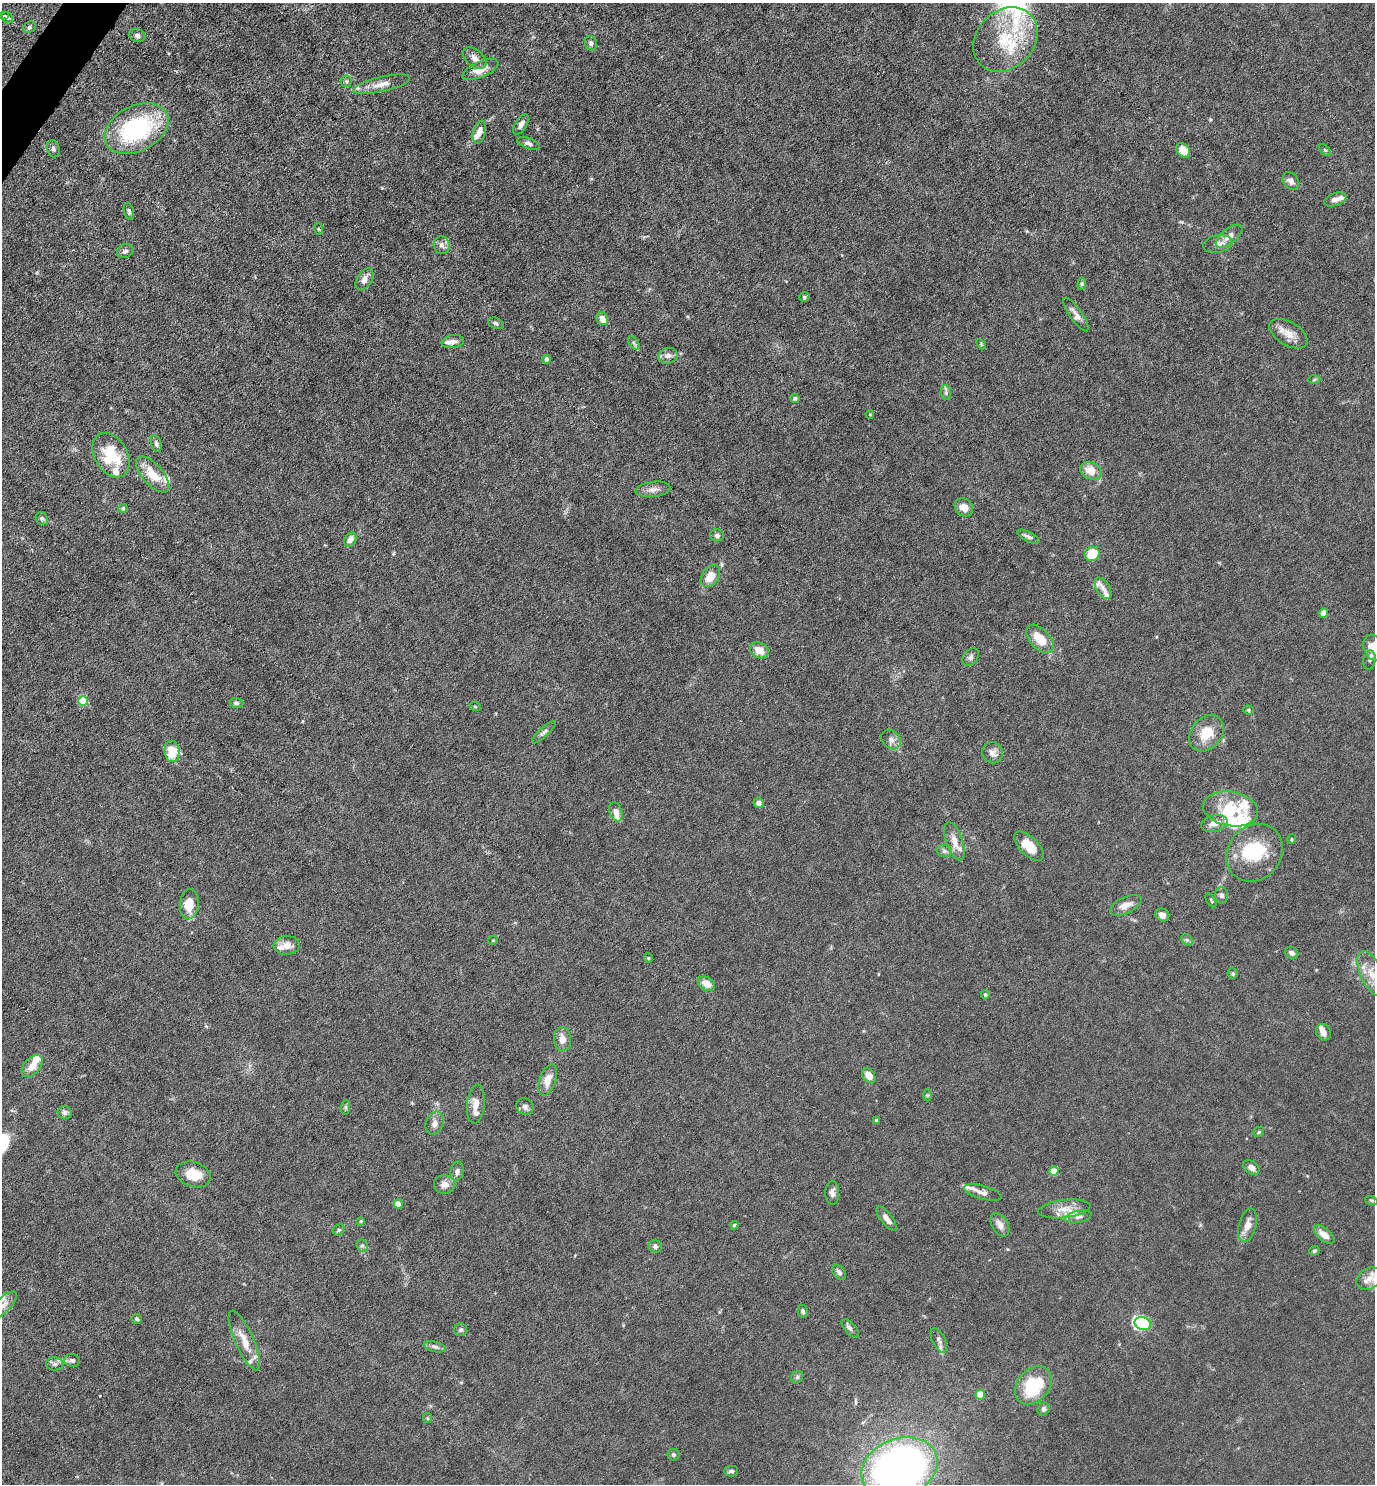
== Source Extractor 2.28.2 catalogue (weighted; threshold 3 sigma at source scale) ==
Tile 11 of 4 x 4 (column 3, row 3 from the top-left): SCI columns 2897-4269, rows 1483-2964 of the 5934 x 5928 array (HDU 1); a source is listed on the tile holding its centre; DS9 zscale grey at full resolution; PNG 1377 x 1486 px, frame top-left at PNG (2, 3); each listed source drawn as its Kron ellipse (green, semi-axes under 4 px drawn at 4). Shown black and unused: <1% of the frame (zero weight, under 4 of 8 exposures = <1% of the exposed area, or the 3 px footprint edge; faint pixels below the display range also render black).
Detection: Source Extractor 2.28.2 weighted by HDU 2 'WHT'; one run over the whole footprint, this tile lists its part. Background 0.0371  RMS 0.0027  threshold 0.011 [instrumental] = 3 sigma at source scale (4.09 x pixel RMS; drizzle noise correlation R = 1.36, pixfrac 0.8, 0.05/0.05 arcsec/px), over >= 5 px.
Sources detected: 167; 1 inside a brighter object's white glare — neither listed nor drawn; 18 inside a brighter listed object's ellipse — not listed separately; the other 148 listed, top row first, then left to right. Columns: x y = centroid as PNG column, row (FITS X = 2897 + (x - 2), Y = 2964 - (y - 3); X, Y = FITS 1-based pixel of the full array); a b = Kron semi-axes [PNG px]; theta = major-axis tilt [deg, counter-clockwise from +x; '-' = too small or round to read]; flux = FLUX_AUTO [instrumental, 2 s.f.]
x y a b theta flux
4 15 3 3 - 1.1
7 18 6 5 - 0.78
29 27 7 5 24 0.44
137 36 8 6 -20 0.92
1005 39 35 28 46 15
591 43 7 6 - 0.68
475 58 13 8 -42 1.5
480 70 19 7 24 2.6
346 81 6 5 - 0.4
381 84 29 7 13 2.7
521 124 11 5 58 1
136 129 34 22 27 29
479 132 12 6 75 1.5
529 144 12 5 -21 0.93
53 149 8 6 -76 0.73
1183 150 8 6 -52 2.8
1325 150 7 4 -44 0.34
1291 181 10 7 -53 1.2
1335 199 11 6 19 1.2
129 211 8 5 -73 0.57
318 229 5 3 - 0.26
1229 236 16 7 39 1.8
1218 244 14 8 11 1.9
442 245 9 8 - 1.1
125 251 8 7 - 0.84
364 279 12 7 59 1.8
1082 284 6 4 82 0.39
804 297 5 4 - 0.4
1076 314 20 6 -55 1.5
602 319 6 5 - 2.3
496 323 8 5 -22 0.53
1288 334 21 11 -31 3.1
453 342 11 6 10 1.4
634 343 8 4 -53 0.48
981 344 5 4 - 0.25
668 356 10 8 14 1.1
546 359 4 4 - 0.74
1314 380 6 4 4 0.32
946 393 7 5 -80 0.55
795 398 4 3 - 0.4
870 414 4 3 - 0.3
156 444 9 5 -74 0.66
111 455 24 16 -59 10
1091 471 11 8 -24 3.4
153 474 22 10 -48 5.4
653 489 18 7 7 1.5
964 507 10 8 -49 2.4
123 508 4 4 - 0.28
42 519 7 5 -57 0.57
717 535 7 6 - 0.7
1028 537 12 5 -27 0.83
350 540 7 5 64 1.4
1092 554 7 7 - 7.3
710 576 12 8 54 3.7
1103 588 12 6 -58 1.1
1324 613 4 4 - 3.7
1040 639 17 9 -47 5.2
1373 648 13 9 -71 3.2
759 650 10 7 -28 2.8
971 657 10 7 49 0.79
1370 660 9 6 79 0.68
83 701 5 5 - 11
236 703 7 5 -5 0.68
475 706 6 3 -20 0.26
1248 710 5 4 - 0.39
544 732 15 4 43 0.81
1206 733 20 15 52 5.6
891 740 11 8 -44 1.3
172 751 10 7 -82 6.6
993 753 11 10 - 1.5
759 803 5 5 - 1.1
1231 809 28 17 -10 12
616 812 10 6 -69 1.6
1214 823 13 8 13 2.2
1292 839 5 3 - 0.2
954 841 20 8 -71 2.8
1029 846 18 9 -45 4.5
944 851 7 6 - 0.68
1254 853 30 26 50 14
1221 895 8 6 -88 0.76
1211 900 8 3 -58 0.28
189 904 15 9 84 5.1
1126 905 17 8 25 2.4
1162 915 7 6 - 1.3
493 940 5 3 - 0.22
1187 940 6 5 - 0.5
287 945 13 9 1 2.2
1292 953 7 5 -35 0.94
648 958 4 4 - 0.25
1233 974 5 5 - 0.45
1372 974 24 11 -65 3.9
706 984 9 6 -30 2.5
985 995 4 4 - 0.39
1323 1032 8 7 - 1.4
563 1039 12 8 -82 1.9
32 1066 13 8 47 2.7
869 1076 8 6 -59 2.7
548 1080 16 8 70 2.8
927 1095 6 4 90 0.31
476 1104 19 9 84 2.2
346 1107 7 4 85 0.42
525 1107 9 8 - 0.92
65 1112 7 6 - 0.76
876 1120 4 4 - 0.44
435 1123 12 8 70 1.5
1259 1132 6 4 47 0.35
1251 1167 9 6 -35 1.6
457 1171 10 6 79 0.83
1054 1171 4 4 - 4.7
193 1174 18 12 -17 5.1
445 1184 11 9 -3 1.9
832 1193 12 7 -89 1.2
983 1193 19 6 -15 1.6
1371 1200 6 4 -18 0.39
398 1204 4 4 - 3.6
1064 1209 26 9 6 3.4
1078 1217 13 6 13 1.1
887 1219 15 5 -53 1.6
361 1221 4 4 - 0.25
734 1225 4 3 - 0.27
1000 1225 12 8 -59 1.7
1247 1225 17 9 75 2.3
339 1230 6 5 - 0.38
1324 1235 12 6 -40 2.3
362 1246 7 5 -68 0.52
655 1246 6 6 - 0.67
1314 1251 5 4 - 0.42
839 1272 9 5 -49 0.68
1369 1279 13 10 34 2.4
4 1305 17 7 47 1.6
803 1311 6 5 - 0.47
136 1319 5 5 - 0.47
1143 1323 8 6 -16 29
850 1328 11 5 -49 0.76
461 1330 6 6 - 0.59
939 1340 13 6 -64 1.1
244 1341 32 9 -66 4.2
435 1347 11 5 -14 0.8
72 1360 8 6 -13 0.65
55 1364 8 6 -3 0.85
797 1377 7 5 49 0.51
1033 1386 21 16 48 13
980 1395 5 4 - 6.3
1044 1409 7 5 51 0.73
427 1418 5 4 - 0.26
674 1455 6 6 - 0.57
899 1468 39 29 22 130
731 1471 7 5 0 0.66
Isophote crosses this tile's border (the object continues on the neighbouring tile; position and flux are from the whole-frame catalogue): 4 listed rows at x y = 1373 648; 1372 974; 4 1305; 899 1468